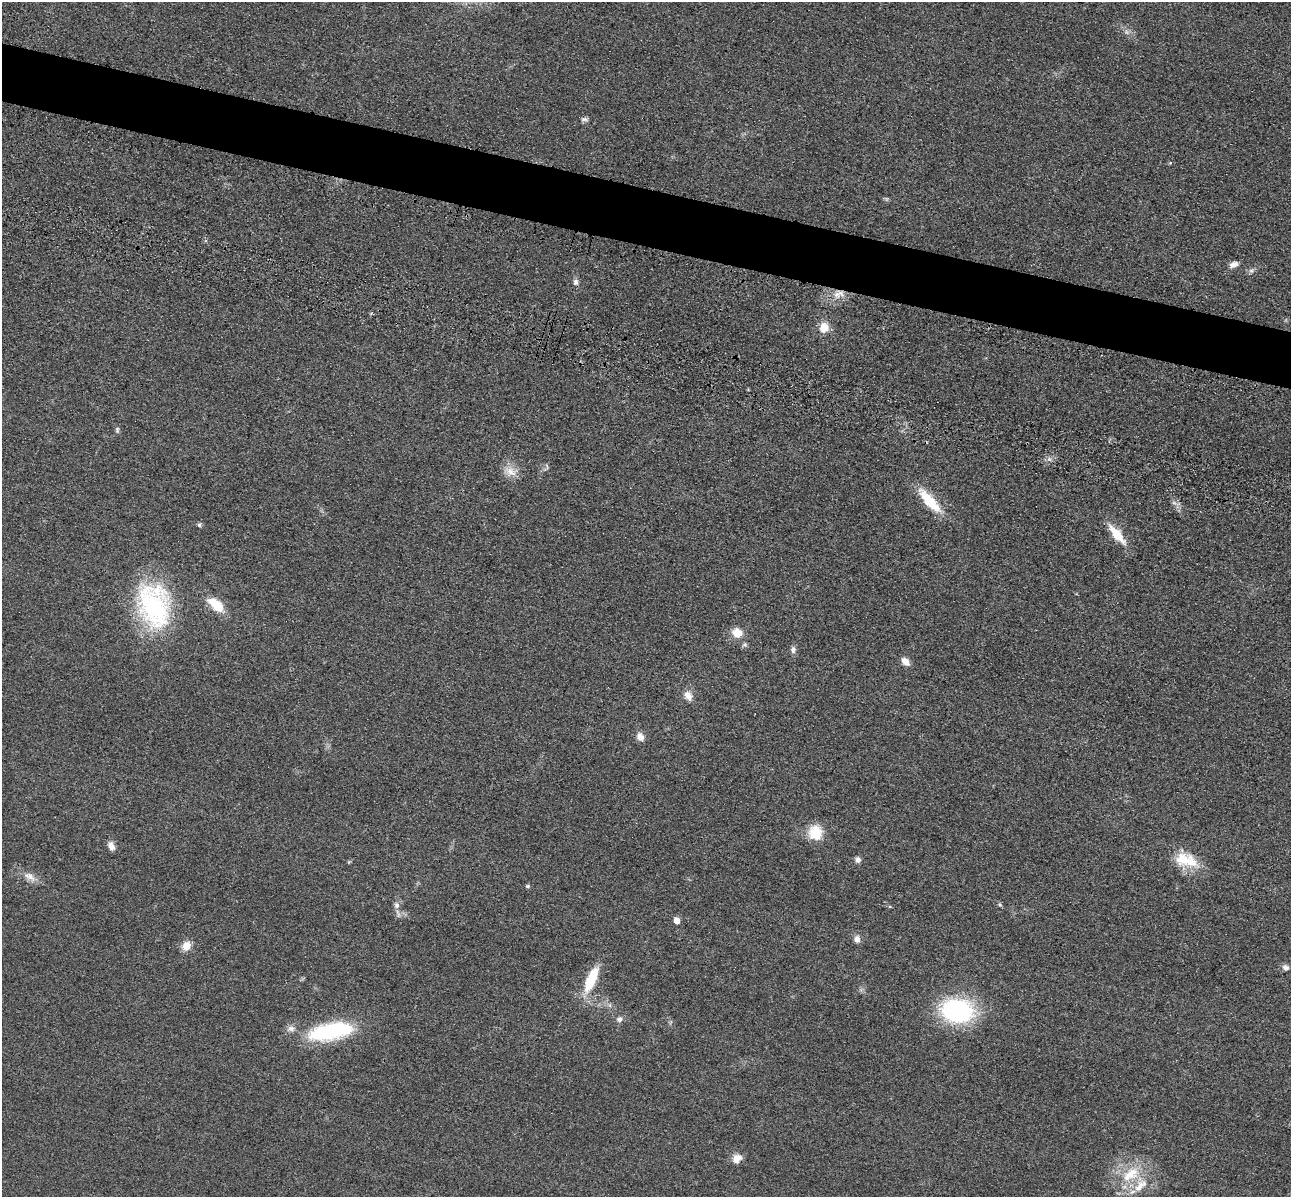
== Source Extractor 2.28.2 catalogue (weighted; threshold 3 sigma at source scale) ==
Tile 11 of 4 x 4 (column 3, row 3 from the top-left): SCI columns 2751-4039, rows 1591-2785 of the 5350 x 5365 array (HDU 1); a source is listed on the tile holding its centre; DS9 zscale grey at full resolution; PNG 1293 x 1199 px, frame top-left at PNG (2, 2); no overlay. Shown black and unused: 5% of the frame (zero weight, under 3 of 4 exposures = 9% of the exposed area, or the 3 px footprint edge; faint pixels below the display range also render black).
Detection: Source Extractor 2.28.2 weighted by HDU 2 'WHT'; one run over the whole footprint, this tile lists its part. Background 0.0485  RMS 0.0084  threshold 0.0377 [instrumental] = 3 sigma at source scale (4.5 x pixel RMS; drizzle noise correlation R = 1.50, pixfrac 1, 0.05/0.05 arcsec/px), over >= 5 px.
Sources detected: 43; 1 too faint to see at this stretch — not listed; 2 inside a brighter listed object's ellipse — not listed separately; the other 40 listed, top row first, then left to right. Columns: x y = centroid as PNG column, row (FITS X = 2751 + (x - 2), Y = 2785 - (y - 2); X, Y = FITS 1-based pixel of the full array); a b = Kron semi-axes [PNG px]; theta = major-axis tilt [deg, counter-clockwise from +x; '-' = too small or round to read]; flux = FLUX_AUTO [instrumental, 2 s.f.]
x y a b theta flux
1127 32 7 4 -71 1.8
584 119 10 5 -4 2.3
1170 163 5 4 - 0.81
1234 264 11 7 24 4.4
1251 270 9 4 8 2
576 282 9 7 -75 2.9
840 293 13 7 -9 7
824 327 11 10 - 11
117 430 9 5 82 1.7
1049 459 6 4 -70 1.6
511 472 18 11 -27 9.2
929 501 34 11 -48 28
199 525 7 5 76 1.6
1117 534 28 9 -51 19
216 605 19 10 -40 22
154 606 57 39 -76 110
737 633 11 9 -21 12
745 645 7 6 - 1.8
793 650 10 7 89 2.9
905 661 11 7 -45 6.2
688 695 12 9 -59 6.6
640 737 10 8 -61 6.1
816 833 17 16 - 19
111 846 10 7 -68 5
858 860 8 7 - 3
1186 860 32 18 -20 25
29 876 20 9 -34 7.5
527 886 6 5 - 1.2
396 905 9 7 77 3.5
1000 905 6 4 -19 1.1
677 920 5 5 - 8.4
857 939 9 7 90 4.4
186 946 12 10 50 8
1286 967 9 7 -17 3.4
591 979 29 10 66 30
957 1011 26 19 -10 130
619 1019 8 7 - 3
331 1031 50 17 11 81
737 1158 12 9 38 7.4
1131 1174 32 17 31 31